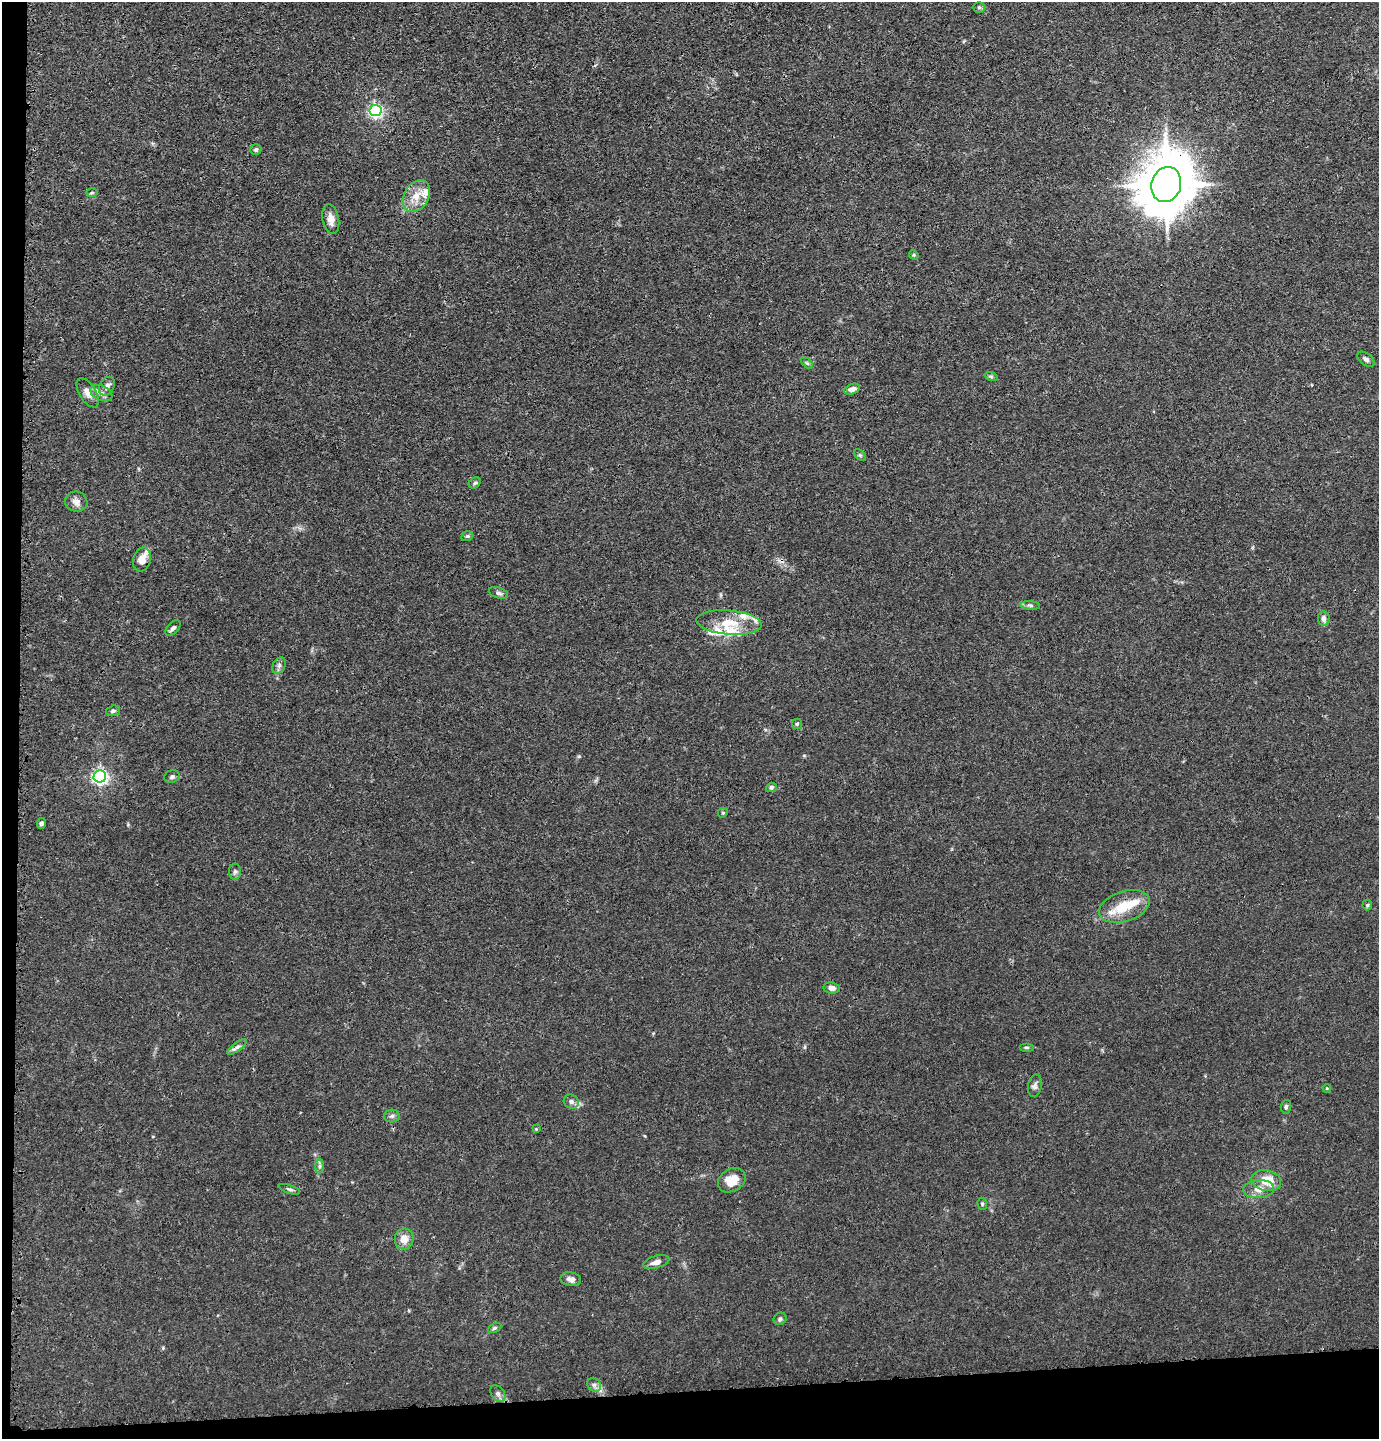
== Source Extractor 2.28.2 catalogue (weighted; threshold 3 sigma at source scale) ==
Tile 7 of 3 x 3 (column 1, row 3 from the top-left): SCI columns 98-1474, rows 22-1458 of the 4327 x 4353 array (HDU 1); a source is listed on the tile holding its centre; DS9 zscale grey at full resolution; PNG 1381 x 1441 px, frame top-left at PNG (2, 2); each listed source drawn as its Kron ellipse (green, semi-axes under 4 px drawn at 4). Shown black and unused: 5% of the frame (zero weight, under 3 of 4 exposures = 3% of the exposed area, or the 3 px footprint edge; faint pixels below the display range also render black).
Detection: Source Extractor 2.28.2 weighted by HDU 2 'WHT'; one run over the whole footprint, this tile lists its part. Background 0.0142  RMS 0.0028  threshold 0.0124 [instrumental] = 3 sigma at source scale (4.5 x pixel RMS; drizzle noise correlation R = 1.50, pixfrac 1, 0.05/0.05 arcsec/px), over >= 5 px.
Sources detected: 67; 2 cosmic-ray / hot-pixel residue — neither listed nor drawn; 7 inside a brighter listed object's ellipse — not listed separately; the other 58 listed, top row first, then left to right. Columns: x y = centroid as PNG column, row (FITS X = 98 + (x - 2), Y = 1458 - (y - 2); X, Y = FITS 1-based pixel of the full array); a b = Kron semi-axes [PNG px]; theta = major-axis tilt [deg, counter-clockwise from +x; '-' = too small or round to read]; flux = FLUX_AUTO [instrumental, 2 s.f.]
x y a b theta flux
979 7 6 5 - 0.48
375 110 6 5 - 63
256 150 5 5 - 0.55
1166 185 18 14 74 1600
92 193 6 4 2 0.36
416 196 17 12 58 4
331 219 15 8 -79 2.2
914 255 5 4 - 0.29
1366 359 10 5 -37 0.87
807 363 7 4 -44 0.42
991 376 6 4 -19 0.4
107 386 10 7 63 1.2
852 389 8 5 20 1.4
88 393 16 8 -58 2
101 393 12 7 -24 1.4
860 455 7 4 -44 0.45
475 483 6 5 - 0.44
76 502 11 10 - 1.7
467 536 6 4 20 0.44
142 560 12 8 75 3.7
498 593 10 5 -15 0.72
1030 605 10 4 -5 0.67
1324 619 7 5 -82 1.2
729 622 33 12 -5 7
173 628 9 5 47 0.9
279 665 9 6 64 0.81
113 711 7 5 18 0.6
797 724 5 5 - 0.38
100 776 6 6 - 82
172 777 8 6 18 0.73
771 787 5 4 - 0.6
723 813 5 4 - 0.34
41 823 5 4 - 0.72
235 871 8 6 88 0.67
1367 905 5 5 - 0.42
1124 906 26 15 18 6.6
832 988 8 5 -7 1.4
237 1047 12 4 37 0.84
1026 1047 7 3 0 0.43
1035 1086 11 7 79 0.94
1327 1088 4 3 - 0.25
571 1101 8 6 -33 0.97
1286 1107 7 5 85 0.55
392 1116 8 6 2 0.72
536 1129 4 4 - 0.21
320 1166 7 4 89 0.59
732 1180 15 11 31 4.5
1266 1181 15 10 -12 6
289 1189 11 3 -18 0.55
1258 1189 15 9 4 2.5
982 1204 6 4 -71 0.42
404 1239 10 9 - 2.7
656 1262 13 6 17 1.6
571 1279 10 7 -11 1.4
780 1319 7 6 - 0.61
494 1328 7 4 27 0.48
594 1385 7 6 - 0.9
498 1393 9 6 -49 0.83
Overlapping masked pixels (flux is a lower limit): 1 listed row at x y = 1166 185